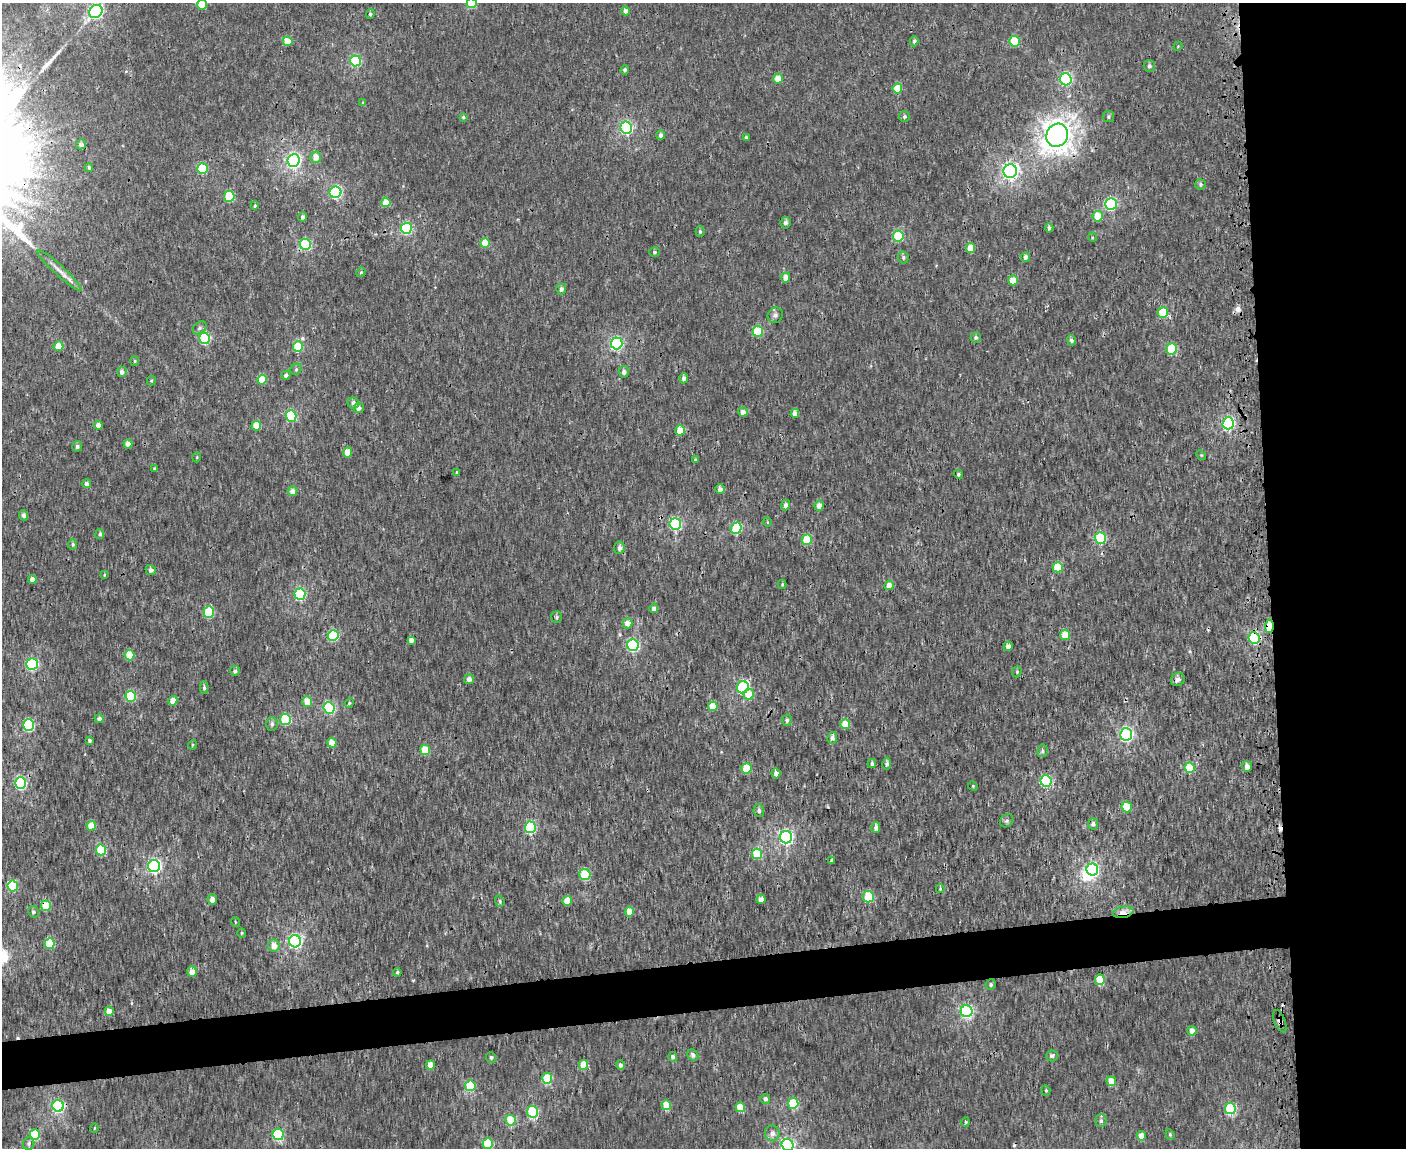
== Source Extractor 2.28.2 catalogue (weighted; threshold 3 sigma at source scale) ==
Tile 6 of 3 x 4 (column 3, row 2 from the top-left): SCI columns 2958-4361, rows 2298-3443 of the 4468 x 4596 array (HDU 1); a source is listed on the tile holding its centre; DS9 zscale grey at full resolution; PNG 1408 x 1150 px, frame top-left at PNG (2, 3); each listed source drawn as its Kron ellipse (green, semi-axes under 4 px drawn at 4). Shown black and unused: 14% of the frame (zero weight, under 3 of 4 exposures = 6% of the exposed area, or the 3 px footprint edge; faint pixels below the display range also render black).
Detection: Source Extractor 2.28.2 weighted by HDU 2 'WHT'; one run over the whole footprint, this tile lists its part. Background 2.24e-04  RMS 0.0014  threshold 0.0064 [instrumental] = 3 sigma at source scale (4.5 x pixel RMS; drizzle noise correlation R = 1.50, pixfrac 1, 0.0396/0.0396 arcsec/px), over >= 5 px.
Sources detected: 235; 1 inside a brighter object's white glare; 5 cosmic-ray / hot-pixel residue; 1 long thin detection or spike segment (spike, bleed or trail) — neither listed nor drawn; the other 228 listed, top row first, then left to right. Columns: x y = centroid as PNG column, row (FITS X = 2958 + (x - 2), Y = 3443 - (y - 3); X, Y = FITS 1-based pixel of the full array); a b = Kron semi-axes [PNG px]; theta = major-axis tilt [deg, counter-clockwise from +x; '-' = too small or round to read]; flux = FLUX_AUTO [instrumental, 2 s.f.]
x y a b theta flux
472 3 5 5 - 5.8
202 5 5 5 - 4.7
96 11 7 6 - 27
626 11 4 4 - 0.87
370 14 5 4 - 0.26
288 41 5 4 - 2.5
914 41 5 4 - 0.29
1015 41 5 5 - 6.2
1178 46 5 3 - 0.13
355 61 5 5 - 13
1149 66 6 5 - 0.41
625 70 5 4 - 0.4
778 79 5 4 - 2.3
1066 79 6 6 - 18
897 88 5 5 - 4
363 103 4 4 - 0.21
905 116 5 5 - 0.31
463 117 4 4 - 0.2
1108 117 5 5 - 0.25
626 128 6 6 - 23
661 135 4 4 - 0.45
1057 135 12 10 64 140
746 137 4 3 - 0.29
81 144 5 5 - 0.57
316 157 5 5 - 1.4
294 160 6 6 - 40
89 167 4 3 - 0.28
202 169 5 5 - 8.8
1010 171 7 6 - 50
1200 184 5 5 - 0.26
336 192 6 5 - 19
229 196 5 5 - 9.4
386 202 5 4 - 2.4
1111 204 6 6 - 16
255 206 4 3 - 0.19
1098 216 5 5 - 3.2
303 217 4 4 - 0.48
786 223 6 5 - 0.48
406 228 5 5 - 18
1049 228 4 4 - 0.43
700 231 5 4 - 0.23
898 236 5 5 - 10
1092 237 4 3 - 0.12
485 243 5 5 - 3.8
305 245 5 5 - 14
970 248 5 4 - 2.5
654 252 5 5 - 0.26
903 257 6 5 - 0.31
1025 257 5 4 - 0.6
59 270 29 5 -42 1.4
361 272 5 4 - 0.17
786 278 5 4 - 1.3
1013 280 5 5 - 2.8
561 289 5 5 - 0.49
1163 312 5 5 - 4.9
775 315 8 7 - 0.44
200 328 8 5 41 0.38
758 331 5 5 - 6.4
976 337 5 5 - 0.34
205 338 5 5 - 14
1071 340 5 4 - 0.45
617 343 6 5 - 21
58 346 5 5 - 3.1
298 347 5 5 - 8.3
1172 349 5 5 - 7.7
135 361 5 4 - 0.16
296 369 6 5 - 0.25
122 372 5 5 - 0.65
624 372 6 5 - 0.56
286 375 5 4 - 0.45
684 378 5 4 - 0.63
262 379 5 4 - 4
151 380 5 4 - 0.18
353 403 6 5 - 0.59
359 408 5 5 - 0.83
743 412 5 4 - 1.1
795 413 4 4 - 1
291 416 5 5 - 11
1228 423 6 5 - 21
98 425 4 4 - 0.91
256 426 5 5 - 3.8
680 430 5 5 - 3
128 444 5 4 - 1
77 446 5 5 - 0.46
347 452 5 4 - 2.4
1201 455 5 4 - 0.17
197 457 5 3 - 0.13
695 460 3 3 - 0.26
155 469 4 3 - 0.33
457 472 4 3 - 0.14
958 474 4 4 - 0.25
87 484 4 4 - 0.75
720 489 5 4 - 0.82
292 491 5 5 - 1
786 505 5 4 - 0.43
819 506 5 4 - 1.1
24 515 5 4 - 0.63
767 522 5 3 - 0.12
675 524 6 5 - 17
736 528 6 5 - 9.6
100 534 5 4 - 0.37
1100 538 5 5 - 12
807 540 5 5 - 5.8
73 544 5 4 - 0.23
619 548 6 5 - 0.55
1058 567 5 5 - 4.9
151 570 5 4 - 0.43
104 575 4 3 - 0.15
32 579 4 4 - 1.1
782 584 4 4 - 0.14
889 585 5 4 - 1.7
300 594 5 5 - 17
654 608 5 4 - 0.85
209 612 5 5 - 8.1
556 617 6 5 - 0.27
628 623 5 5 - 1.5
1269 626 6 4 88 5.1
1065 635 5 5 - 3.3
333 636 5 5 - 12
1254 638 6 5 - 13
411 640 4 4 - 0.81
633 645 6 5 - 17
1008 646 4 4 - 0.87
129 655 5 5 - 4.2
32 664 5 5 - 17
235 671 5 4 - 0.38
1017 672 6 4 71 0.2
469 679 5 4 - 0.84
1178 679 7 6 - 0.55
204 687 6 4 -89 0.31
743 687 6 6 - 17
749 694 5 5 - 2.5
131 696 5 5 - 8.1
173 701 4 4 - 1.7
307 701 5 5 - 2.4
349 703 5 4 - 0.17
713 706 5 4 - 3.1
329 708 6 5 - 14
99 719 4 4 - 0.71
285 719 5 5 - 9.4
787 720 6 4 79 0.29
272 724 7 6 - 0.38
845 724 5 5 - 3.1
28 725 6 5 - 15
1126 734 6 6 - 27
832 738 6 5 - 0.68
89 740 3 3 - 0.29
332 743 5 4 - 2
192 745 5 3 - 0.13
425 750 5 5 - 6.1
1042 751 6 5 - 0.35
872 763 4 4 - 0.3
887 764 6 4 80 0.43
1247 766 5 5 - 0.83
1190 768 5 5 - 6.6
746 769 5 5 - 4.3
776 773 5 4 - 0.66
1046 781 6 5 - 13
20 783 6 5 - 17
973 786 5 4 - 0.16
1127 807 5 5 - 5.2
759 810 6 5 - 0.46
1007 821 7 6 - 0.35
1093 824 5 5 - 0.44
91 826 5 4 - 2.4
530 827 6 5 - 15
876 828 5 4 - 0.7
786 837 6 6 - 30
101 850 5 5 - 6.8
757 854 5 5 - 6.9
832 861 3 3 - 0.38
154 866 6 6 - 28
1092 869 6 6 - 24
585 875 5 5 - 8.8
13 886 5 5 - 7.7
940 889 4 3 - 0.21
868 897 5 5 - 7.2
212 899 5 4 - 0.97
761 899 4 4 - 0.95
500 901 6 4 -71 0.28
567 901 5 4 - 1.9
46 906 5 5 - 5.4
33 912 6 5 - 0.32
630 912 5 4 - 2.2
1123 912 10 5 10 1.2
235 922 5 3 - 0.11
242 933 4 4 - 0.16
295 941 6 6 - 27
50 944 5 5 - 7.6
274 946 6 6 - 1.4
192 972 5 5 - 1.3
397 972 4 4 - 0.18
1100 980 5 5 - 4.5
991 984 5 5 - 0.27
109 1011 4 4 - 2.2
966 1011 6 6 - 25
1280 1021 12 5 -68 0.52
1192 1031 5 4 - 1.3
693 1055 6 5 - 0.49
1052 1056 5 5 - 0.49
491 1057 5 5 - 0.28
673 1057 5 4 - 0.41
430 1065 5 4 - 1.7
584 1065 5 4 - 2.6
620 1065 4 4 - 0.44
547 1078 5 5 - 6.5
1111 1081 5 4 - 2.4
470 1086 5 5 - 8.4
1046 1090 5 4 - 0.2
765 1099 5 5 - 0.46
793 1103 5 5 - 8.3
666 1105 5 5 - 3.5
58 1106 6 6 - 20
740 1107 5 5 - 3.8
1230 1109 5 5 - 13
532 1112 6 5 - 13
510 1120 5 5 - 4.1
1101 1121 6 5 - 0.42
966 1122 4 4 - 0.17
94 1128 5 3 - 0.11
772 1133 8 7 - 0.76
278 1134 6 5 - 14
1170 1134 5 4 - 0.2
35 1135 5 5 - 8.8
1142 1136 4 4 - 1.3
29 1143 6 5 - 0.41
488 1143 5 5 - 8.8
788 1145 6 6 - 31
Overlapping masked pixels (flux is a lower limit): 11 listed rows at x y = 1057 135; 406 228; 305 245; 807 540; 1269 626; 1254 638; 13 886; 46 906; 1123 912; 1280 1021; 788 1145
Isophote crosses this tile's border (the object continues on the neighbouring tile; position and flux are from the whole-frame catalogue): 4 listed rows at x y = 472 3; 202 5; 488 1143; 788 1145